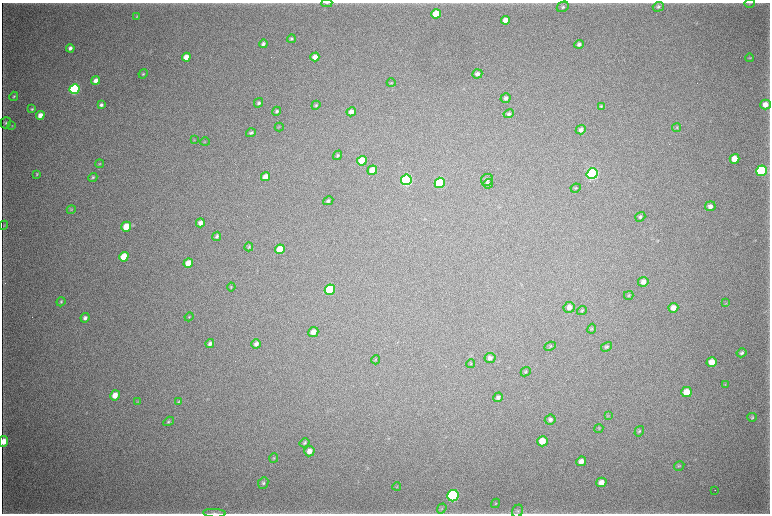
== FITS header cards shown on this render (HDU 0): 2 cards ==
NAXIS1  =                 1536 / length of data axis 1
NAXIS2  =                 1023 / length of data axis 2

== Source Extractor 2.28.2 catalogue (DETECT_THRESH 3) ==
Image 1536 x 1023 px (HDU 0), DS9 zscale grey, zoomed out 1/2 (1 PNG px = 2 x 2 image px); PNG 772 x 516 px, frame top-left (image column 1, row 1022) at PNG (2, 3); each listed source drawn as its Kron ellipse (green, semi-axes under 4 px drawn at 4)
Background 3770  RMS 35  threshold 104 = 3 sigma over >= 5 px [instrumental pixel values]
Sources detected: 121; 4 cannot appear on this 1/2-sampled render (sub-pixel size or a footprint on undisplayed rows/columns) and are neither listed nor drawn; the other 117 listed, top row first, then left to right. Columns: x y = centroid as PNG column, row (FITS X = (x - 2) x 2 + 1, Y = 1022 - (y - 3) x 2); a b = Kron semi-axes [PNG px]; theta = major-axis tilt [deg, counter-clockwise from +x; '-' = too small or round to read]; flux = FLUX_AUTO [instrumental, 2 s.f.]
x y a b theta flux
327 3 5 3 - 6.7e+03
750 3 5 2 - 5.1e+03
563 7 6 5 - 1.5e+04
658 7 5 4 - 1.4e+04
436 14 5 4 - 1.7e+05
137 16 3 2 - 4.6e+03
505 20 4 4 - 6.6e+04
291 39 4 3 - 1.0e+04
263 44 4 4 - 2.1e+04
579 44 4 4 - 1.9e+04
70 48 4 3 - 2.4e+04
186 57 4 4 - 8.3e+04
315 57 4 4 - 6.1e+04
750 58 4 3 - 5.9e+03
143 74 5 3 - 8.4e+03
477 74 5 4 - 2.8e+04
96 80 4 4 - 4.3e+04
391 83 4 4 - 7.7e+03
74 89 5 5 - 1.2e+06
14 96 5 3 - 8.8e+03
506 98 5 4 - 2.2e+04
259 103 5 4 - 1.3e+04
765 104 5 5 - 5.6e+04
101 105 4 3 - 1.7e+04
316 105 5 3 - 8.7e+03
601 106 4 3 - 7.7e+03
32 109 4 3 - 8.4e+03
277 111 5 4 - 1.3e+04
351 112 5 4 - 3.8e+04
509 114 5 4 - 1.4e+04
40 115 4 4 - 5.8e+04
6 123 6 5 - 1.4e+04
12 126 4 3 - 4.4e+03
279 127 4 2 - 4.0e+03
677 128 5 4 - 8.8e+03
581 130 5 4 - 2.6e+04
251 133 5 3 - 1.3e+04
194 140 3 2 - 3.6e+03
205 142 4 2 - 4.6e+03
338 155 5 4 - 9.8e+03
735 159 5 4 - 1.0e+05
362 161 5 4 - 1.7e+05
100 164 4 3 - 7.2e+03
372 170 5 4 - 1.1e+05
761 171 5 5 - 1.0e+06
37 174 4 3 - 7.4e+03
592 174 5 5 - 2.0e+06
265 177 5 4 - 6.2e+04
93 178 5 3 - 9.8e+03
406 180 5 5 - 1.6e+06
487 180 6 5 - 1.9e+04
440 183 5 5 - 7.1e+05
488 184 5 4 - 1.5e+04
576 188 5 3 - 5.5e+03
328 201 5 4 - 1.5e+04
710 206 5 5 - 3.1e+04
71 210 5 3 - 5.8e+03
640 217 5 4 - 1.4e+04
200 223 4 4 - 3.6e+04
4 225 5 3 - 6.3e+03
126 227 5 4 - 1.4e+05
217 236 4 4 - 1.4e+04
249 247 4 4 - 9.1e+03
280 249 5 4 - 1.3e+05
124 257 5 4 - 1.8e+05
188 263 5 4 - 8.6e+04
643 282 5 5 - 4.0e+04
231 287 4 3 - 5.5e+03
330 290 5 5 - 5.1e+05
629 295 5 4 - 7.2e+03
61 302 5 3 - 9.2e+03
726 303 4 2 - 4.3e+03
569 307 5 5 - 4.3e+04
673 308 5 5 - 5.3e+04
582 310 5 4 - 9.2e+03
189 317 4 3 - 6.1e+03
85 318 5 4 - 2.3e+04
592 329 5 4 - 9.9e+03
313 332 5 4 - 5.8e+04
210 343 4 4 - 2.1e+04
256 344 5 4 - 2.9e+04
550 346 6 3 25 8.8e+03
607 347 6 4 33 1.2e+04
742 353 5 4 - 1.6e+04
490 358 5 5 - 2.5e+04
376 360 4 3 - 5.9e+03
712 362 5 5 - 8.2e+04
471 364 4 3 - 5.3e+03
526 372 5 4 - 7.2e+03
725 385 4 3 - 6.3e+03
686 392 5 5 - 1.0e+05
115 395 5 4 - 7.2e+04
498 397 5 4 - 2.2e+04
138 401 4 2 - 5.1e+03
178 402 4 3 - 5.6e+03
608 415 3 3 - 5.3e+03
752 417 5 4 - 1.2e+04
550 420 5 5 - 2.0e+04
169 421 5 3 - 9.5e+03
599 428 4 3 - 5.9e+03
639 431 5 3 - 8.6e+03
4 441 5 4 - 7.4e+04
542 441 5 5 - 1.0e+05
305 443 5 4 - 1.2e+04
309 451 5 5 - 4.7e+04
274 458 4 4 - 6.9e+03
581 461 5 4 - 4.1e+04
679 466 5 4 - 8.8e+03
601 482 5 4 - 5.3e+04
263 483 6 5 - 1.5e+04
397 486 4 3 - 5.0e+03
715 490 2 1 - 1.6e+03
453 496 6 5 - 1.6e+06
495 503 5 4 - 7.9e+03
442 508 5 3 - 8.5e+03
517 511 7 5 60 1.5e+04
214 513 11 3 -2 1.8e+04
At the frame edge (FLAGS 8, measured only in part): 3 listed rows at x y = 327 3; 4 441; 214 513
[4 sub-pixel or undisplayed-footprint detections neither listed nor drawn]